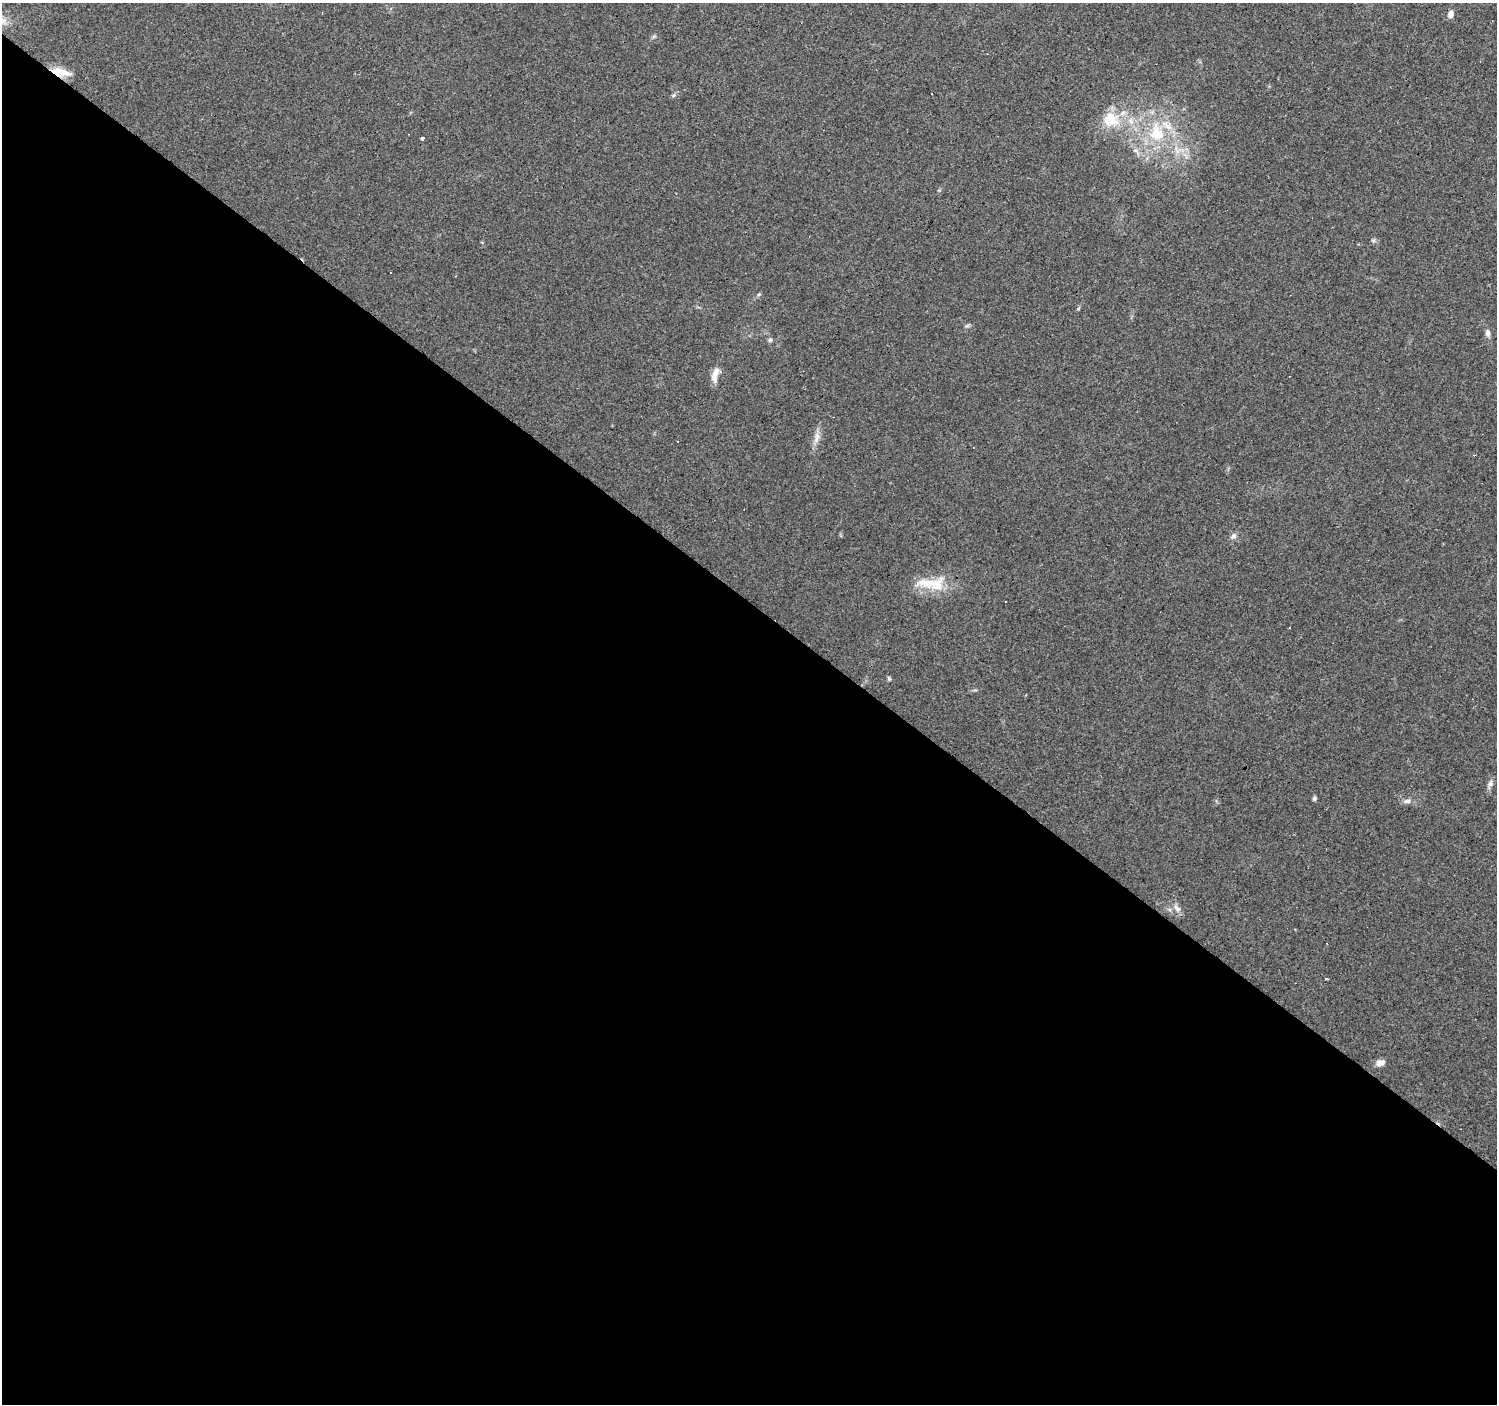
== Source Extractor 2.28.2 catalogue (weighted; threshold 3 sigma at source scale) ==
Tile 14 of 4 x 4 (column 2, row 4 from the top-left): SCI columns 1497-2991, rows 171-1572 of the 5985 x 6014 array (HDU 1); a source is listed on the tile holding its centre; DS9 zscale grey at full resolution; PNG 1499 x 1406 px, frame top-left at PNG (2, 3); no overlay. Shown black and unused: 57% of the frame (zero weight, under 3 of 4 exposures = <1% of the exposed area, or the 3 px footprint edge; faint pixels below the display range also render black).
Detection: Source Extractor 2.28.2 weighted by HDU 2 'WHT'; one run over the whole footprint, this tile lists its part. Background 0.0442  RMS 0.0037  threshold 0.0168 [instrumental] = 3 sigma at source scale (4.5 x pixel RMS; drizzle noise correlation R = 1.50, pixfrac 1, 0.0396/0.0396 arcsec/px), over >= 5 px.
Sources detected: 40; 10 cosmic-ray / hot-pixel residue — not listed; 3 inside a brighter listed object's ellipse — not listed separately; the other 27 listed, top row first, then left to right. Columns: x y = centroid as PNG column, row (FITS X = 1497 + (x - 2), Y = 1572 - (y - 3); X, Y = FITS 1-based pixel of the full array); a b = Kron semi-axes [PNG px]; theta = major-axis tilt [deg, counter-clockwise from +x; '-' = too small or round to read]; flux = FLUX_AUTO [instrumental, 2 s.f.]
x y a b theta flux
1451 14 9 6 77 1.9
3 21 11 10 - 2.5
60 72 24 9 -11 6.8
674 95 6 4 18 0.57
1111 119 25 23 -25 12
1156 133 23 18 -75 15
423 137 3 3 - 4.6
1135 151 10 5 -22 1.2
1373 240 6 4 -19 0.6
391 273 3 3 - 0.65
759 294 6 3 19 0.47
1078 309 5 3 - 0.37
967 326 7 5 21 0.7
1488 333 11 7 -79 1.3
770 340 5 5 - 0.79
715 375 19 7 78 3.6
817 438 16 7 64 2.6
1233 536 8 6 43 1.4
932 583 45 16 1 11
1005 601 3 3 - 0.99
1289 627 3 3 - 1.2
889 679 6 4 70 0.55
1490 784 14 5 73 1.5
1314 798 5 5 - 0.8
1407 801 10 6 7 1.4
1177 909 12 7 -45 2
1380 1063 11 8 12 2
Overlapping masked pixels (flux is a lower limit): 1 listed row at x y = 60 72
Isophote crosses this tile's border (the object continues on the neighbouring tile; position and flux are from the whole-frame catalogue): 1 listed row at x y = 3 21